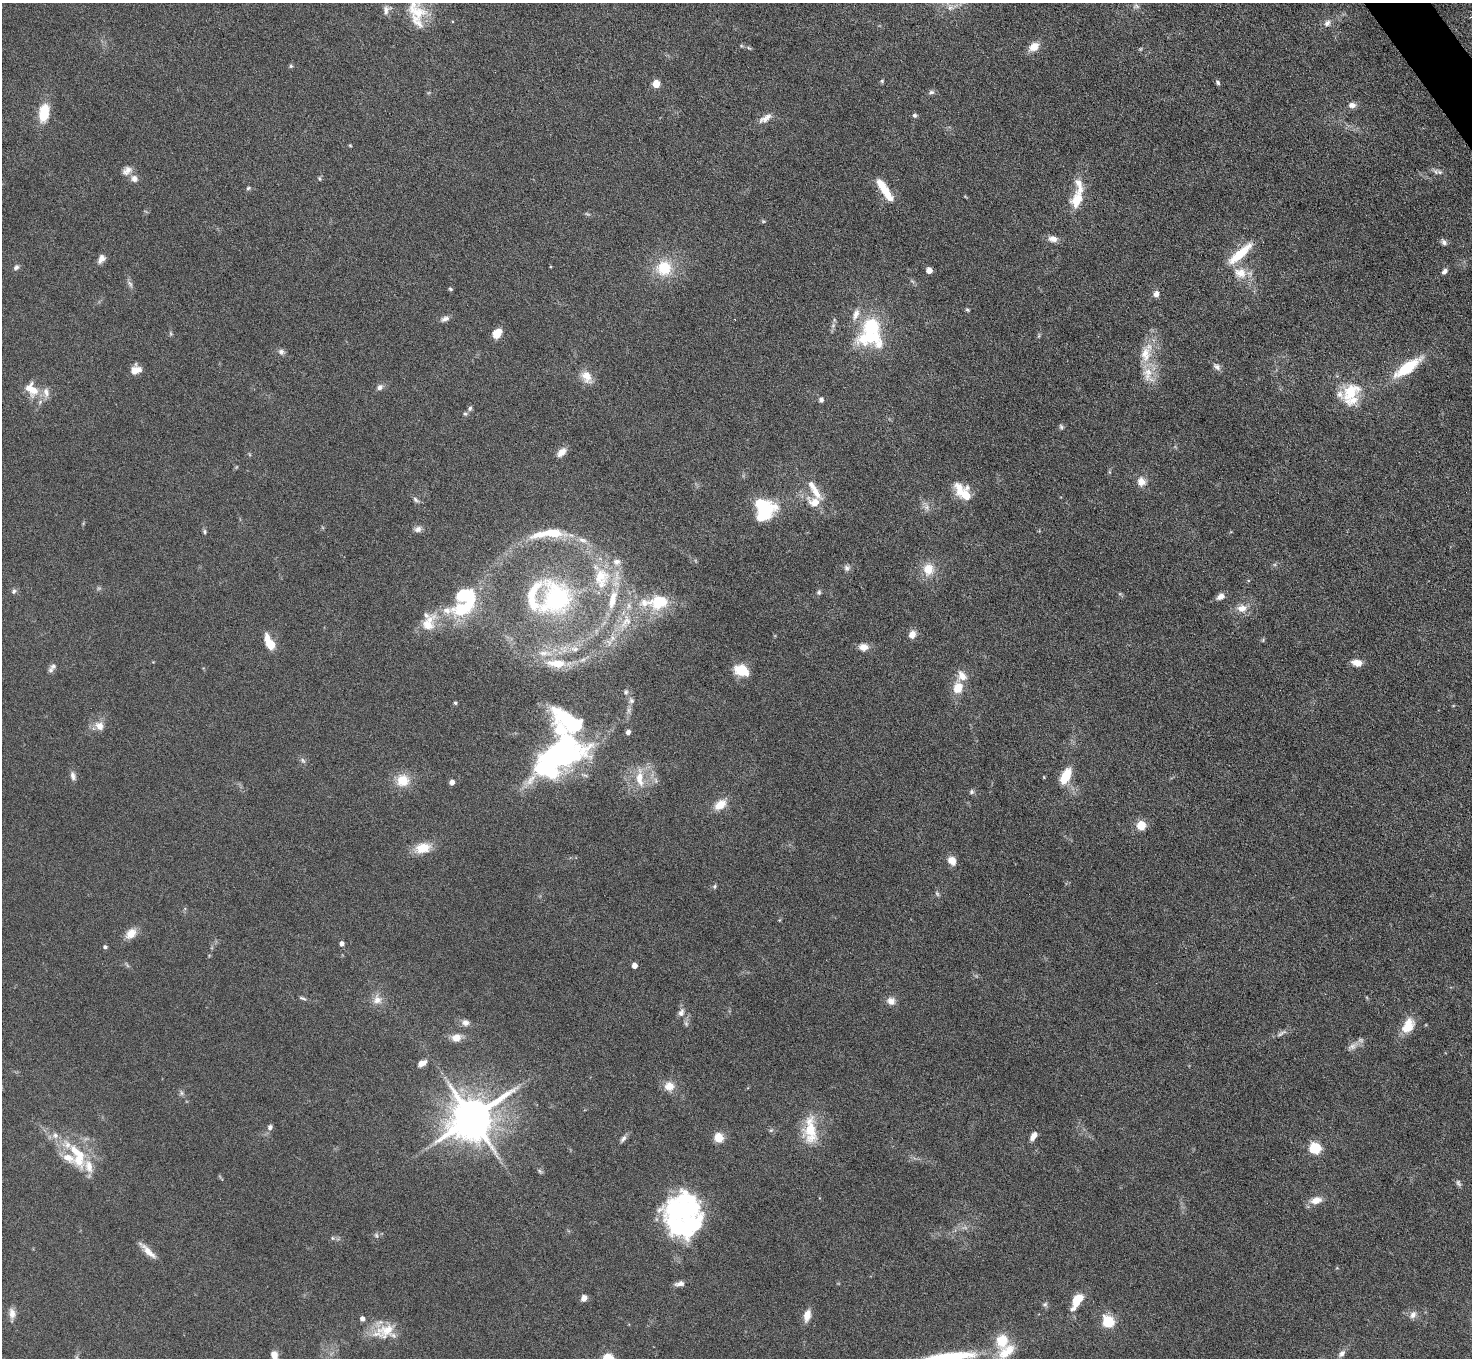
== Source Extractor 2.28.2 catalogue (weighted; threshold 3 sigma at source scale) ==
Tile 10 of 4 x 4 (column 2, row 3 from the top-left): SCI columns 1471-2940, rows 1653-3008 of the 5882 x 5876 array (HDU 1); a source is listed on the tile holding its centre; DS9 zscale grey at full resolution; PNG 1474 x 1360 px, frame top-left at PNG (2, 3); no overlay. Shown black and unused: <1% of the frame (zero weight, under 4 of 8 exposures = <1% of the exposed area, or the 3 px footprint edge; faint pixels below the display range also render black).
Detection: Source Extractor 2.28.2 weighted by HDU 2 'WHT'; one run over the whole footprint, this tile lists its part. Background 0.0969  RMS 0.0051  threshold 0.0209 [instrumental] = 3 sigma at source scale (4.09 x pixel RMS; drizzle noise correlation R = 1.36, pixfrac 0.8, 0.05/0.05 arcsec/px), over >= 5 px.
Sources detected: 193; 4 too faint to see at this stretch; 3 inside a brighter object's white glare — not listed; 31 inside a brighter listed object's ellipse — not listed separately; the other 155 listed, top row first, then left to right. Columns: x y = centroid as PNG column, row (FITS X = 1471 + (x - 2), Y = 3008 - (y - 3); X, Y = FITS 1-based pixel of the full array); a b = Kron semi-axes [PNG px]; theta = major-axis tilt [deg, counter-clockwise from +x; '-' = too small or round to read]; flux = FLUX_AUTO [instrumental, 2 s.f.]
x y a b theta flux
1136 6 10 6 0 1.6
386 10 13 9 71 2.7
416 11 32 21 -44 15
1327 23 10 7 48 2.2
741 46 6 4 -1 0.62
1034 47 12 9 35 5.6
291 66 5 5 - 0.69
882 81 5 5 - 0.66
1218 82 6 5 - 1.1
656 84 5 5 - 13
931 92 9 6 10 1.2
1352 105 10 7 -5 2.4
44 113 18 10 81 15
915 115 6 5 - 1
765 118 21 8 31 3.8
350 145 5 3 - 0.45
127 171 14 9 39 3.2
1440 172 9 5 -9 1.5
319 178 6 3 -59 0.59
134 179 10 9 - 2.7
248 188 6 5 - 0.8
883 188 31 9 -56 10
1077 200 21 14 64 10
763 221 5 4 - 0.61
1053 239 12 8 -11 3.3
1444 242 9 6 -51 1.5
1240 253 40 10 41 14
101 259 11 7 59 2.8
16 267 7 6 - 1.4
664 268 19 19 - 17
929 270 5 5 - 5.5
1444 271 8 5 44 1.6
1240 273 19 15 -20 8.8
912 281 6 4 -19 0.79
130 284 11 5 -59 1.6
450 289 5 4 - 0.68
1156 294 8 7 - 2.3
967 310 6 4 -22 0.7
445 319 11 6 25 2
170 333 6 4 -71 0.68
497 333 10 8 46 6.4
870 338 42 23 -7 31
281 352 9 7 -43 1.6
1146 354 26 15 82 12
1217 367 12 7 -40 2
1407 367 38 12 35 20
136 370 10 8 32 4.8
587 377 18 12 -60 6
380 387 8 7 - 1.8
34 390 13 13 - 6.8
1351 392 28 18 49 17
821 400 6 5 - 1.5
470 408 7 5 75 1.1
465 414 6 5 - 0.78
1061 427 7 5 -56 0.93
561 452 12 7 45 4
1141 482 11 10 - 4.6
814 490 36 9 -58 8.8
965 495 22 14 -54 10
415 500 9 5 -43 1.4
762 505 23 11 -17 24
927 507 8 7 - 2.1
418 529 9 8 - 2.1
205 531 6 5 - 0.82
549 533 44 10 5 19
582 540 13 6 -14 2.9
847 568 9 8 - 1.7
928 569 15 13 85 8.6
602 578 34 24 89 27
14 591 8 6 47 1.3
819 592 7 6 - 1.1
1220 597 10 7 29 2.8
556 598 45 40 76 71
659 602 22 17 15 20
1242 608 16 11 3 5.1
462 609 37 16 14 29
626 622 25 13 55 12
428 624 30 17 58 11
912 634 8 7 - 3.9
1263 640 6 4 51 0.59
270 644 10 9 - 7.7
863 647 12 8 0 3.9
575 649 12 7 -13 3.1
544 653 22 7 -4 5.8
557 663 24 11 -4 11
1357 663 10 7 -13 4.8
53 666 9 8 - 1.5
742 670 13 9 -24 14
958 688 13 11 69 7.7
626 692 7 7 - 1.2
631 700 9 7 -71 1.7
455 703 5 4 - 0.69
629 710 9 4 -82 1.4
99 726 12 11 - 4.5
628 732 5 5 - 1.8
561 749 50 28 42 130
303 760 10 5 -50 1.3
73 776 11 6 -74 2.1
1065 776 17 8 65 14
640 778 29 11 -86 9.6
403 780 15 15 - 10
656 780 9 4 -81 1.2
452 782 4 4 - 3.4
971 792 7 6 - 1
720 805 16 10 37 7
1141 825 5 5 - 20
423 848 19 12 15 9.8
952 861 9 8 - 5
714 886 6 5 - 0.88
131 933 14 10 44 5.8
342 944 4 4 - 2.3
105 947 5 5 - 1.1
634 966 5 4 - 3.8
302 998 11 4 -20 1
377 1000 14 14 - 4.7
891 1001 11 10 - 3.3
681 1012 12 7 69 2.5
465 1023 9 8 - 2.4
686 1024 9 5 -64 1.3
1408 1026 20 13 58 9.5
1281 1033 17 5 30 1.9
456 1038 11 9 12 5.1
1352 1046 17 8 32 3.1
422 1063 10 6 26 3.8
669 1086 12 11 - 5.6
181 1093 7 7 - 1.2
472 1118 13 11 39 2000
270 1127 8 7 - 1.5
771 1130 6 4 42 0.72
810 1130 36 17 -88 18
1033 1136 10 5 58 3.4
719 1138 5 5 - 28
623 1139 12 5 53 1.7
1315 1148 6 5 - 54
76 1152 28 10 -42 14
540 1171 8 5 -37 0.84
1458 1183 9 6 -62 1.2
1316 1200 15 9 13 5.1
688 1209 46 33 -14 67
376 1235 8 6 -63 1.1
333 1238 6 5 - 0.78
148 1251 24 6 -44 5.1
679 1284 12 6 10 2.4
584 1298 6 6 - 3.3
1077 1300 18 8 59 12
1045 1304 7 6 - 1.1
12 1313 14 8 -85 3.3
1413 1315 11 8 52 2.5
807 1316 13 7 77 5
362 1319 5 4 - 2.4
1108 1322 6 6 - 50
386 1331 29 19 28 13
1002 1341 18 15 88 12
1342 1354 12 7 48 2.4
274 1355 9 7 -74 3.8
Isophote crosses this tile's border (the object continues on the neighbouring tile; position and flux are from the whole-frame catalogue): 2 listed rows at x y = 416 11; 274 1355